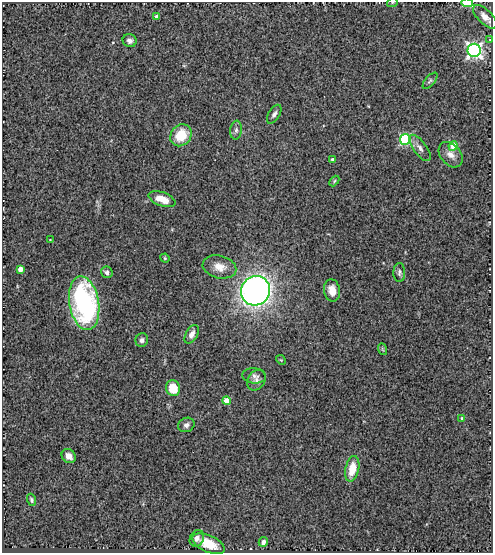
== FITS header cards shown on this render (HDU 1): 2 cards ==
NAXIS1  =                  491
NAXIS2  =                  551

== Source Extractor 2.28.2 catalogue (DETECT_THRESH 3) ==
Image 491 x 551 px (HDU 1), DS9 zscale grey, 1 PNG px = 1 image px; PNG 495 x 555 px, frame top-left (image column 1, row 551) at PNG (2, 2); each listed source drawn as its Kron ellipse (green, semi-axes under 4 px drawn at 4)
Background 0.827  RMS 0.075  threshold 0.224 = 3 sigma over >= 5 px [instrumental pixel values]
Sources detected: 43; all 43 listed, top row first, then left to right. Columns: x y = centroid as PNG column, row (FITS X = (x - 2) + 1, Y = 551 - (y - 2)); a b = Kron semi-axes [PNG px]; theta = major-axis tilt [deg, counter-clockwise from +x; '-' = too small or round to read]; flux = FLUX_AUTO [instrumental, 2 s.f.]
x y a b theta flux
392 3 5 3 - 6.3
467 3 6 3 -5 130
156 16 3 3 - 15
485 17 15 7 -44 31
490 40 3 2 - 3.2
130 41 7 6 - 21
474 50 6 6 - 1700
430 81 10 5 49 11
274 114 10 5 59 18
236 130 9 6 83 14
181 135 12 10 48 140
405 139 5 5 - 570
453 146 5 4 - 92
420 148 16 6 -53 26
451 155 14 10 -50 42
333 160 3 3 - 16
334 181 6 3 46 6.2
162 199 14 7 -20 67
50 240 4 3 - 3.8
165 258 5 4 - 5.8
219 267 17 11 -14 64
20 269 4 4 - 57
107 272 6 5 - 18
399 272 9 6 89 14
332 290 11 8 -81 53
256 291 15 14 - 2400
84 303 27 14 -80 930
192 334 10 6 59 28
142 340 7 6 - 15
382 349 6 3 -70 6.7
281 360 5 4 - 5.3
254 376 12 7 -6 23
256 380 11 8 56 26
173 388 8 7 - 100
226 401 4 4 - 100
462 418 4 3 - 4.4
186 425 8 7 - 21
69 456 8 6 -48 29
352 469 13 7 77 99
31 500 6 4 -72 10
197 538 9 6 64 26
263 542 5 4 - 19
209 544 17 8 -24 100
At the frame edge (FLAGS 8, measured only in part): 2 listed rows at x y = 392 3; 467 3